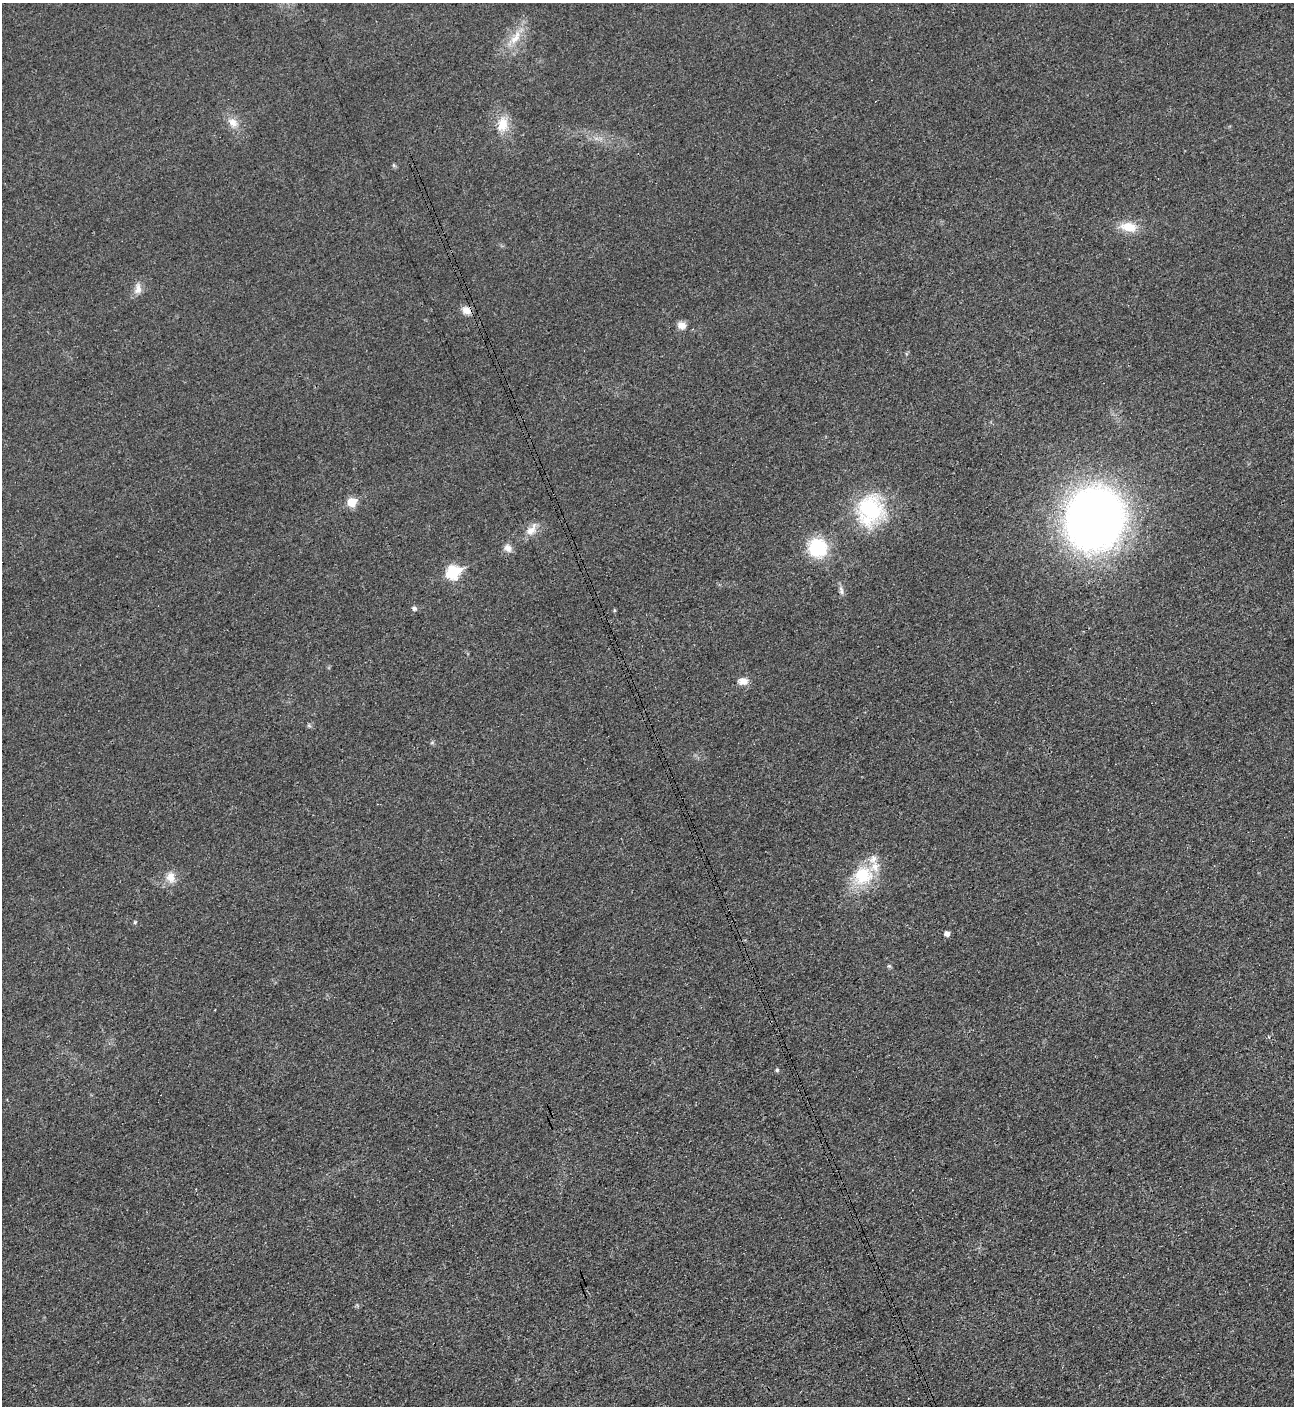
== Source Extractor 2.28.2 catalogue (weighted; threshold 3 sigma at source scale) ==
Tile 6 of 4 x 4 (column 2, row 2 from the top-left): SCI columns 1452-2743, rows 2829-4232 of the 5630 x 5647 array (HDU 1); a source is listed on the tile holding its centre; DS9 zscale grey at full resolution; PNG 1296 x 1408 px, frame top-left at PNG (2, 3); no overlay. Shown black and unused: <1% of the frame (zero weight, under 3 of 4 exposures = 1% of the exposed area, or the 3 px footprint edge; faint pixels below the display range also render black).
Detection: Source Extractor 2.28.2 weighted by HDU 2 'WHT'; one run over the whole footprint, this tile lists its part. Background 0.0349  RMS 0.0049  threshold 0.0219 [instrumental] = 3 sigma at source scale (4.5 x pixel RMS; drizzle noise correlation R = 1.50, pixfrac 1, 0.05/0.05 arcsec/px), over >= 5 px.
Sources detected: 30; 2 cosmic-ray / hot-pixel residue — not listed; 2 inside a brighter listed object's ellipse — not listed separately; the other 26 listed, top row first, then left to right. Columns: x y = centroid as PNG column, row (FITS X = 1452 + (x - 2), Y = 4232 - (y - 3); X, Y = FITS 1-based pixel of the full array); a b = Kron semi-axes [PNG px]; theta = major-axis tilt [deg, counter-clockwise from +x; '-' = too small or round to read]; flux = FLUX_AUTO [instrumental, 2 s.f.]
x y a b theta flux
515 38 23 9 58 7.8
233 122 14 11 -45 4.8
502 124 18 13 80 8.8
1129 227 21 12 -9 8.9
138 289 17 9 83 3.6
466 310 12 9 -34 3.7
682 325 11 9 -11 3.5
352 502 6 6 - 14
870 510 40 33 79 39
1095 519 47 43 70 410
531 530 19 10 52 5
508 548 13 9 -51 2.7
818 548 18 17 - 27
453 572 7 7 - 45
842 592 9 6 -89 1.5
414 608 5 5 - 1.6
614 610 5 3 - 0.52
743 681 14 9 0 3.5
863 875 28 25 25 22
171 877 15 12 -80 5
135 922 5 4 - 0.57
947 933 5 5 - 2.5
889 966 6 4 -1 0.63
215 1009 3 2 - 0.34
1268 1037 4 3 - 0.56
777 1070 4 4 - 0.88
Overlapping masked pixels (flux is a lower limit): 1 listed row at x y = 466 310